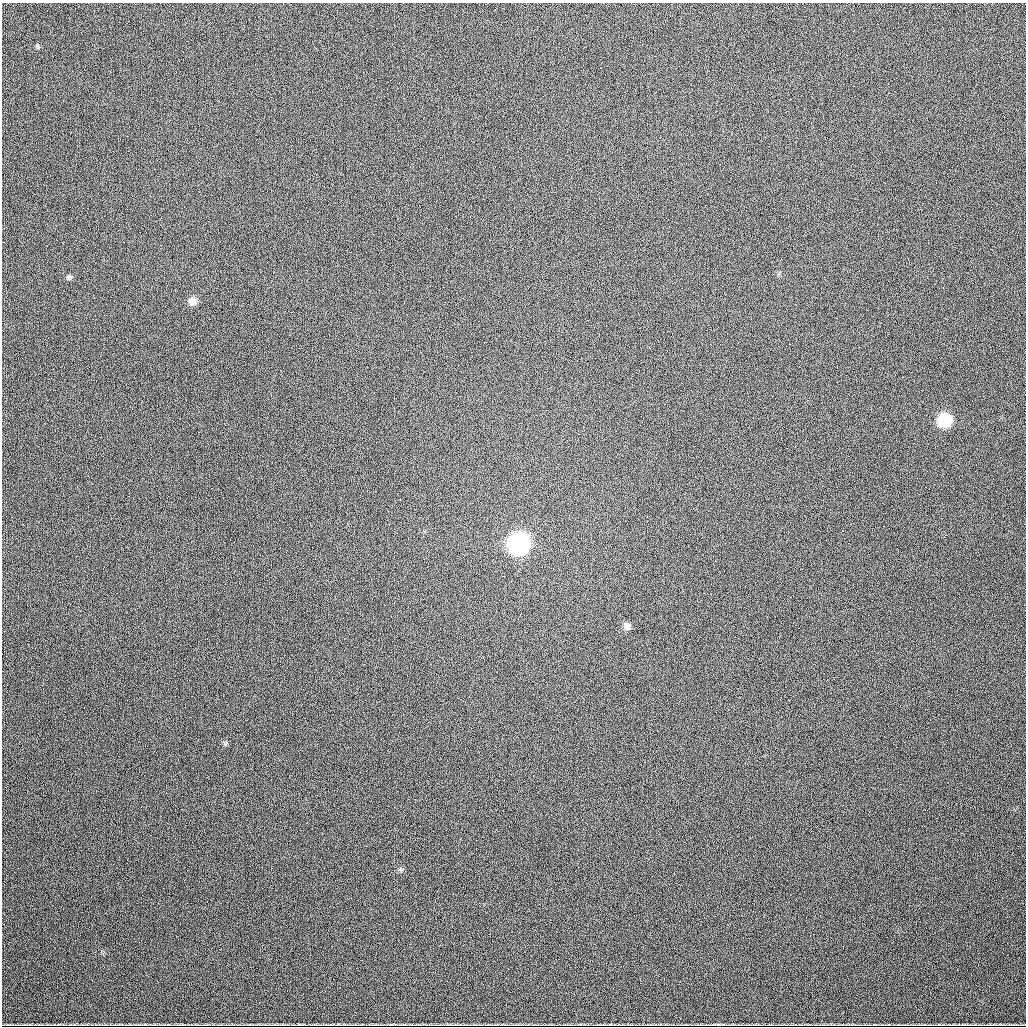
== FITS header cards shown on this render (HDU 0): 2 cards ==
NAXIS1  =                 1024
NAXIS2  =                 1024

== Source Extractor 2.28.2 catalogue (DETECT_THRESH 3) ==
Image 1024 x 1024 px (HDU 0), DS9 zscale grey, 1 PNG px = 1 image px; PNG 1028 x 1028 px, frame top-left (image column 1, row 1024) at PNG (2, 3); no overlay
Background 479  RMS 16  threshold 48.6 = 3 sigma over >= 5 px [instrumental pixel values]
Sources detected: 7; all 7 listed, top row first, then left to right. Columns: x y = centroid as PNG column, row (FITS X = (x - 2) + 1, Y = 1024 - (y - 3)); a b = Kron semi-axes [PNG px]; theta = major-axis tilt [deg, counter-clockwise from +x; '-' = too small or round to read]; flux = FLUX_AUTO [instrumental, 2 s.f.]
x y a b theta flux
69 277 8 5 1 2100
192 301 9 9 - 8700
944 420 9 9 - 87000
518 544 11 10 - 540000
627 626 9 8 - 6100
225 743 6 5 - 2000
718 1024 7 2 -1 1700